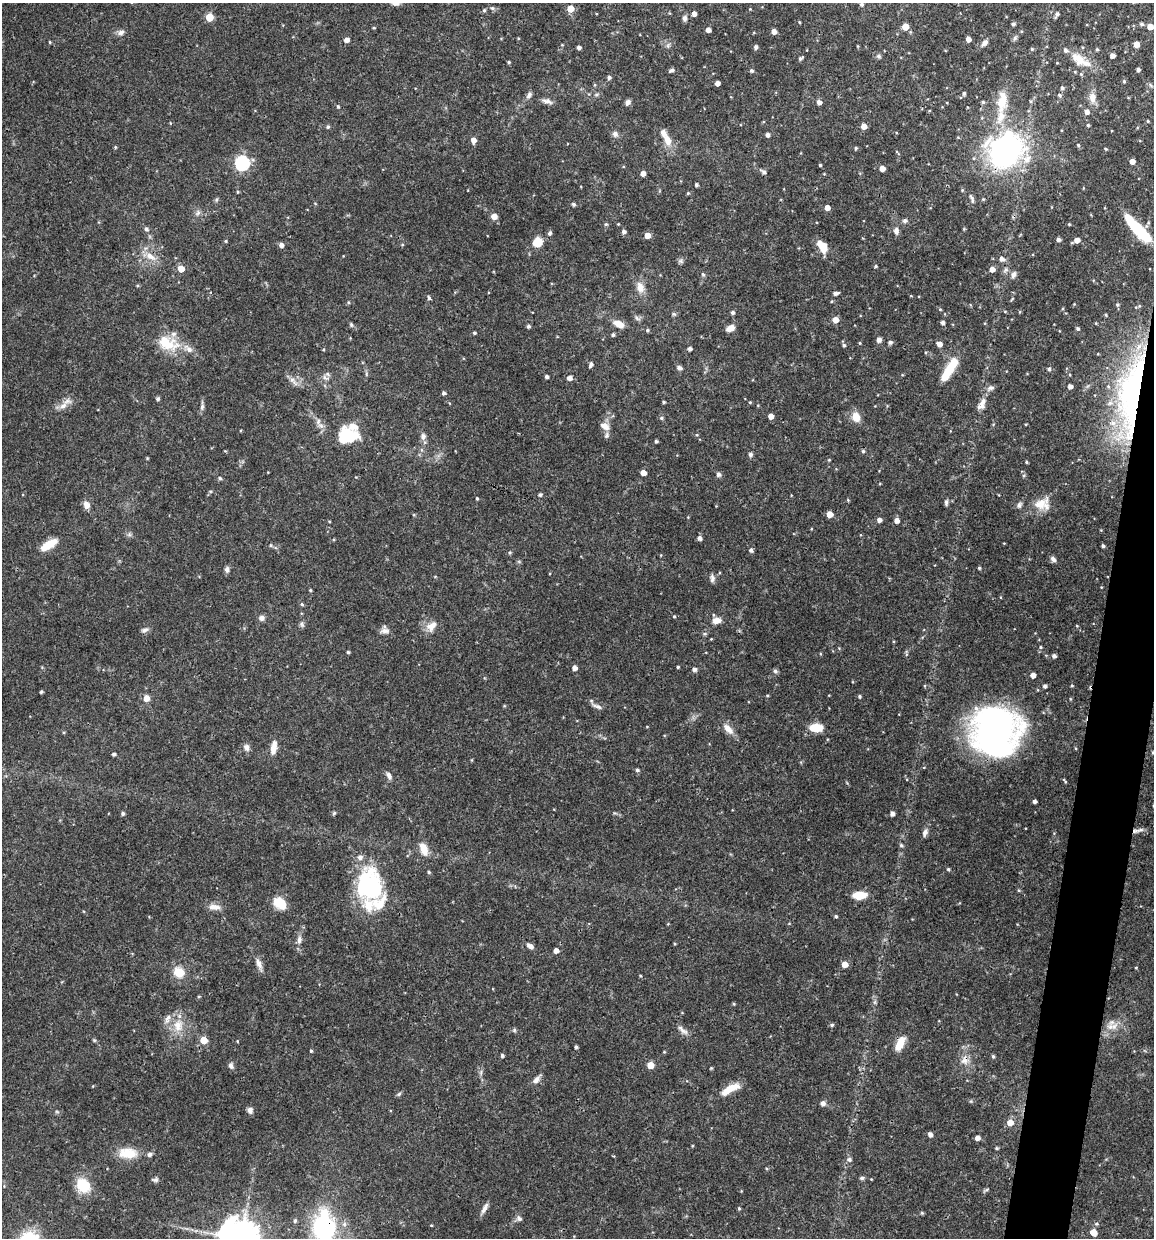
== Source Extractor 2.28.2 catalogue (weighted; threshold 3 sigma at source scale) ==
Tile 10 of 4 x 4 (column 2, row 3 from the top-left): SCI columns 1271-2422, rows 1242-2477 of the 4966 x 4951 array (HDU 1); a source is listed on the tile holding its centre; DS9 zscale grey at full resolution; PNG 1156 x 1240 px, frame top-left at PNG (2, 3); no overlay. Shown black and unused: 3% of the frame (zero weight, under 3 of 4 exposures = <1% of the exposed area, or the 3 px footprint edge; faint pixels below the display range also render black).
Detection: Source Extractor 2.28.2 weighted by HDU 2 'WHT'; one run over the whole footprint, this tile lists its part. Background 0.0686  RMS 0.0025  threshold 0.0113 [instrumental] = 3 sigma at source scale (4.5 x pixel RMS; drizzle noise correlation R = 1.50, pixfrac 1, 0.05/0.05 arcsec/px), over >= 5 px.
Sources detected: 298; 5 inside a brighter object's white glare — not listed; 17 inside a brighter listed object's ellipse — not listed separately; the other 276 listed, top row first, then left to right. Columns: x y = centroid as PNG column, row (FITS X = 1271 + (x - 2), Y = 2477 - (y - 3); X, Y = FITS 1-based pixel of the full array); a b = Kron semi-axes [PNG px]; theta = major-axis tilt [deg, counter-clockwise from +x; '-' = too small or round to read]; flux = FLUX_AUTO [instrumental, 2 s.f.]
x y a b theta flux
395 3 8 6 -11 1.4
861 4 5 4 - 0.4
492 8 6 5 - 0.47
570 9 5 5 - 3.4
484 10 5 4 - 0.39
694 14 4 4 - 1
1057 14 7 4 68 0.62
209 17 5 5 - 5.8
685 18 7 5 83 0.79
799 22 4 3 - 0.21
1013 24 4 4 - 0.52
1142 24 6 4 -4 0.52
905 27 5 5 - 3.6
1150 27 4 4 - 2.4
374 28 4 3 - 0.22
708 30 4 4 - 1.3
121 32 11 6 22 0.96
774 32 4 4 - 1.4
1015 38 7 5 48 0.51
968 39 4 4 - 1.3
346 40 5 4 - 1.3
50 42 4 3 - 0.22
984 43 9 6 46 1
1136 44 5 4 - 2.2
668 46 6 6 - 0.53
579 47 4 4 - 0.76
756 47 5 4 - 0.67
1032 49 4 4 - 0.33
1097 49 4 4 - 0.32
879 56 7 5 -22 0.46
1112 56 4 4 - 1.2
800 58 5 4 - 0.51
1078 59 22 13 -38 4.5
509 62 4 3 - 0.3
671 70 6 4 28 0.61
1138 70 4 3 - 0.65
752 71 5 4 - 0.48
609 77 5 4 - 0.62
1124 81 4 4 - 0.35
717 83 4 4 - 1.3
1062 88 5 4 - 0.5
964 93 5 4 - 0.46
529 95 9 5 51 0.81
1059 95 5 5 - 0.38
1092 98 13 9 -88 2.2
547 101 14 6 -11 1.1
1002 101 31 13 83 6.1
628 102 7 5 39 0.96
819 102 5 5 - 0.98
983 102 5 4 - 0.36
338 106 4 4 - 0.26
1087 112 5 5 - 1.1
1148 121 4 3 - 0.25
1088 125 4 4 - 0.3
864 126 5 5 - 2
328 127 5 4 - 0.4
615 134 8 7 - 0.92
768 135 5 4 - 0.82
473 140 5 5 - 1.5
667 140 16 9 -68 2.7
1078 145 4 4 - 0.27
115 147 5 3 - 0.22
856 148 5 4 - 0.29
1005 152 27 23 33 63
1132 161 4 4 - 1.7
242 163 6 6 - 43
820 165 3 3 - 0.29
882 168 4 4 - 1.9
763 172 7 5 -32 0.75
643 173 5 4 - 1.3
696 185 4 3 - 0.47
238 192 4 4 - 0.27
688 193 4 4 - 0.29
972 198 13 4 -67 0.67
573 204 4 4 - 0.5
827 208 5 4 - 1.4
198 213 8 5 45 0.59
494 216 6 5 - 1.8
905 220 7 6 - 0.55
606 224 5 4 - 0.36
1069 224 4 4 - 0.22
1136 227 33 11 -44 11
146 229 5 5 - 0.63
896 231 9 6 -87 0.98
623 232 5 5 - 0.66
550 233 6 5 - 0.49
647 235 5 4 - 2.3
1058 240 5 4 - 0.6
1077 240 5 4 - 1.6
226 241 5 3 - 0.25
537 242 7 7 - 5.6
281 245 5 4 - 1.1
402 245 5 3 - 0.23
822 246 13 8 -59 4
150 256 16 8 -35 2.5
1002 259 6 5 - 1
680 261 6 6 - 0.53
875 266 4 3 - 0.29
181 269 5 5 - 3
992 269 5 5 - 1.6
1006 270 8 5 51 0.66
703 274 5 5 - 0.36
1013 275 8 6 68 0.91
640 287 14 9 -79 2.3
836 293 6 3 14 0.73
429 298 6 4 -77 0.47
348 302 5 3 - 0.25
1117 305 5 5 - 0.43
940 309 4 4 - 0.25
733 312 5 4 - 0.55
1106 315 5 3 - 0.24
637 318 8 4 -53 0.51
835 320 5 5 - 2.3
943 322 4 4 - 0.71
619 324 11 7 -25 2.5
351 325 5 5 - 0.37
528 326 4 4 - 0.51
730 328 9 6 27 1.7
1078 329 5 4 - 0.46
647 330 5 4 - 0.35
474 333 4 3 - 0.34
613 335 4 4 - 0.46
879 340 5 5 - 1
890 342 5 5 - 0.59
167 343 31 18 -18 7.6
860 343 4 3 - 0.24
939 344 5 4 - 1.4
844 345 4 4 - 0.39
690 349 4 4 - 0.77
591 364 6 4 79 0.7
679 368 7 5 -26 0.7
950 369 19 10 67 5.3
1049 369 5 4 - 0.5
546 377 4 4 - 0.6
325 378 12 5 -18 0.8
569 378 5 5 - 1.2
292 380 7 4 1 0.71
1070 386 4 4 - 1.1
444 393 4 4 - 0.54
1135 393 112 31 80 56
158 399 5 4 - 0.46
983 401 19 8 48 1.7
663 402 4 3 - 0.33
750 402 4 3 - 0.25
63 406 12 8 26 1.7
202 407 9 5 75 0.69
771 416 4 4 - 1.8
856 417 11 9 -67 2.7
661 418 5 4 - 0.38
353 426 28 27 - 5.7
605 426 13 8 -25 1.7
607 435 8 6 78 0.66
423 436 8 6 82 0.95
656 441 4 3 - 0.38
863 451 4 4 - 0.38
750 454 5 4 - 0.68
829 460 4 3 - 0.23
1026 462 4 3 - 0.27
643 473 4 4 - 1.9
718 474 5 5 - 0.78
220 478 5 4 - 0.42
540 495 5 4 - 0.4
477 498 4 3 - 0.27
848 500 5 3 - 0.23
946 502 8 4 85 0.52
1040 504 25 14 25 4.1
86 505 9 7 -67 1.5
830 514 5 4 - 2.6
879 520 5 4 - 1
897 520 5 4 - 1.4
700 538 5 4 - 0.96
49 544 23 9 31 3.6
271 545 5 4 - 0.38
1103 546 4 3 - 0.49
751 550 5 4 - 0.66
510 552 5 4 - 0.35
1053 559 7 5 -52 0.83
979 568 3 3 - 0.34
227 570 7 5 -87 0.82
712 578 10 5 -89 0.84
310 590 4 3 - 0.26
302 604 5 4 - 0.34
674 616 4 4 - 0.24
261 618 7 6 - 0.96
716 620 9 6 6 1.9
302 624 8 5 -70 0.52
432 626 16 10 44 2.2
1077 626 4 3 - 0.19
145 630 10 5 15 0.76
385 631 12 7 3 1.1
711 639 3 3 - 0.17
1040 647 4 4 - 0.27
348 652 3 3 - 0.36
1054 656 4 4 - 0.77
678 667 3 3 - 0.29
575 668 4 4 - 1.2
694 669 5 4 - 0.8
775 671 6 5 - 0.48
1033 675 4 4 - 1.6
1045 686 4 4 - 0.59
1072 686 4 3 - 0.23
41 692 3 3 - 0.36
859 696 4 4 - 0.35
146 698 5 5 - 2.3
597 706 14 5 -22 0.93
816 728 10 6 0 6.7
728 729 18 8 -48 2.1
996 731 32 30 56 130
246 747 8 7 - 1
274 747 17 7 82 2.3
1075 748 4 3 - 0.2
1153 752 5 4 - 0.32
114 754 4 3 - 0.54
637 770 4 4 - 0.5
389 776 10 6 -61 0.87
1065 781 6 3 -47 0.28
1034 801 4 3 - 0.71
123 813 4 4 - 0.52
892 814 4 4 - 1
1135 831 12 5 9 1.2
925 833 10 6 71 0.94
901 845 5 4 - 0.37
424 849 14 7 -67 3.3
948 869 4 4 - 0.34
429 872 4 3 - 0.29
369 884 43 31 -87 23
859 895 11 7 5 5.6
279 903 15 10 -39 4.9
214 907 14 7 -2 1.9
836 916 4 4 - 0.38
299 940 12 6 82 1.1
530 946 9 5 -30 1
556 951 4 4 - 1.5
259 964 15 6 -65 1.3
845 964 5 5 - 2.6
1136 967 4 2 - 0.18
179 972 11 9 -34 4
734 1004 4 3 - 0.24
832 1025 5 4 - 0.41
178 1026 18 13 88 4.1
1110 1027 9 6 0 1.3
514 1030 5 5 - 0.38
682 1030 16 5 -45 1.2
204 1040 5 5 - 4.4
237 1041 4 2 - 0.18
900 1043 17 8 64 3.5
576 1047 3 3 - 0.5
311 1051 4 4 - 0.31
502 1055 4 4 - 0.53
993 1056 5 4 - 0.38
964 1060 11 9 75 1.7
650 1065 5 5 - 3.4
231 1066 8 6 -64 0.74
536 1080 11 7 55 1.1
730 1089 26 8 29 3.9
399 1094 7 4 45 0.4
823 1103 5 5 - 1.1
250 1110 8 6 -72 0.83
1010 1122 6 5 - 2.6
930 1134 5 4 - 1
977 1138 4 4 - 1.2
692 1146 4 3 - 0.2
996 1148 4 4 - 0.29
128 1153 24 13 -3 4.8
849 1159 6 5 - 0.64
862 1178 7 4 26 0.44
155 1180 8 6 -2 0.62
83 1185 11 9 -49 10
484 1208 15 5 61 1.2
739 1208 5 4 - 0.31
922 1213 5 4 - 0.28
519 1218 8 6 -53 0.7
295 1221 6 4 88 0.45
431 1225 4 3 - 0.2
324 1229 29 22 -90 30
1093 1232 5 5 - 3.3
Overlapping masked pixels (flux is a lower limit): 6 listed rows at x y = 1005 152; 1135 393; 1135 831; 900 1043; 964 1060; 324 1229
Isophote crosses this tile's border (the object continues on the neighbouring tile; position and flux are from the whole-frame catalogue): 4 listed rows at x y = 395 3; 1135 393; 1153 752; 324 1229